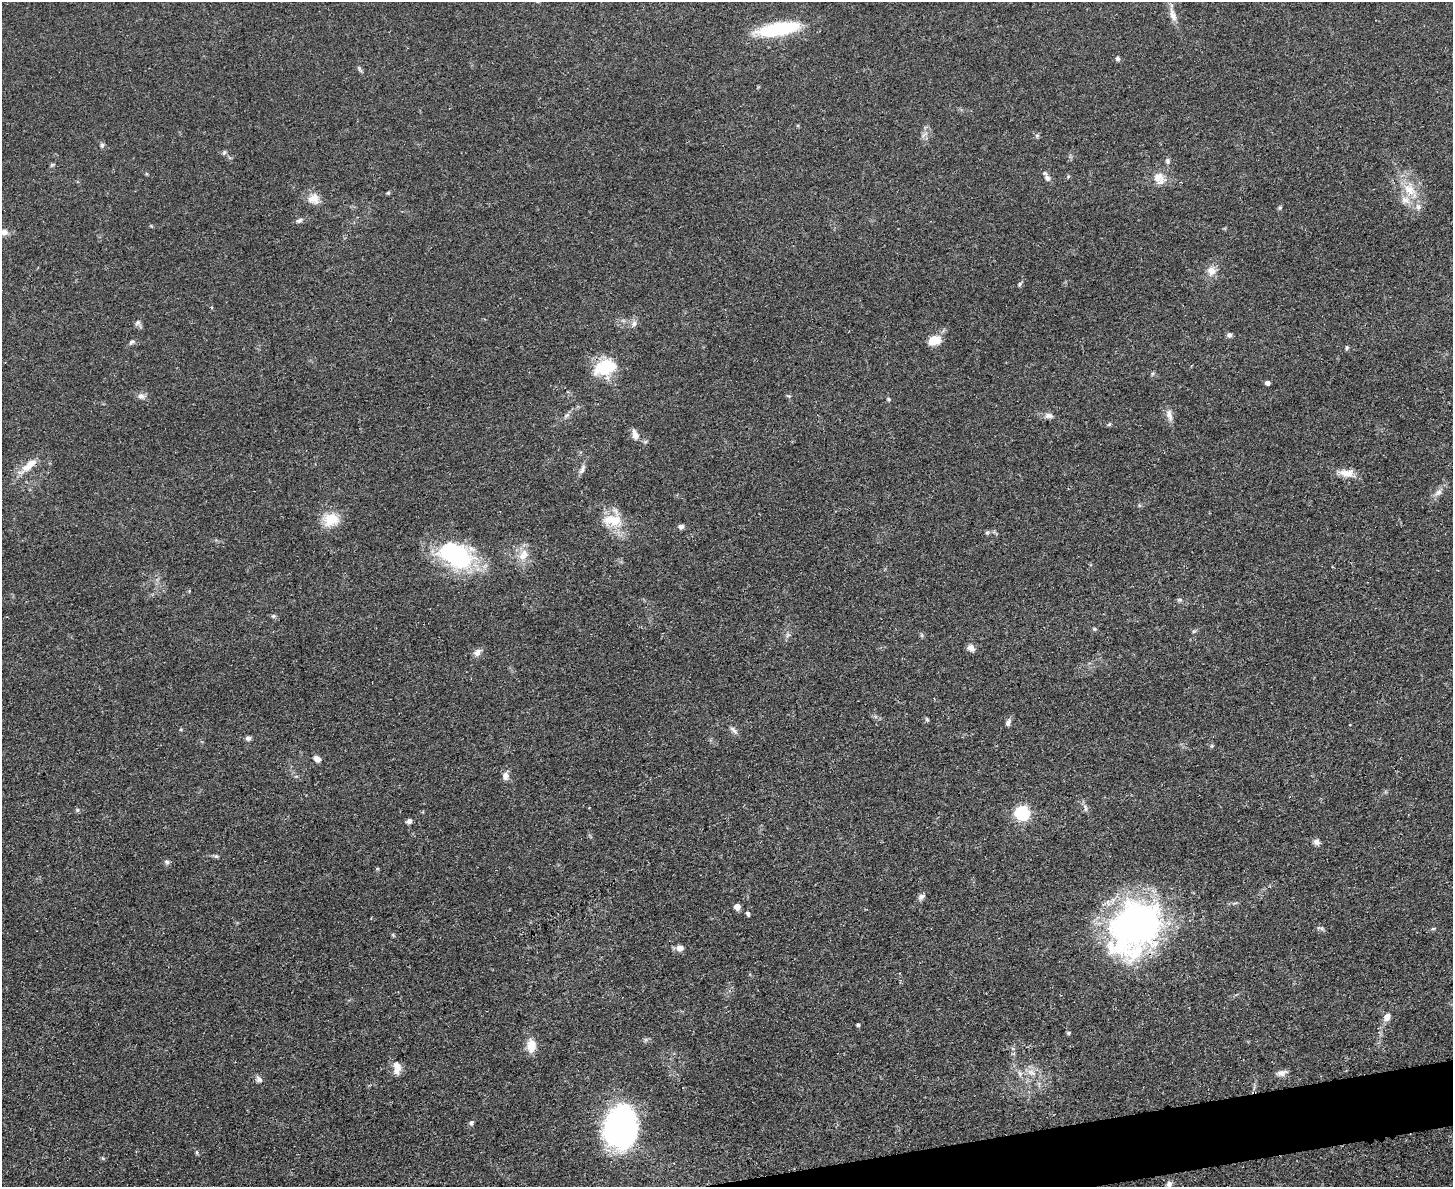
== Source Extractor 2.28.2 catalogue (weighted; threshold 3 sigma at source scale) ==
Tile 5 of 3 x 4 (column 2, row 2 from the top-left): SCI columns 1594-3044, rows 2385-3569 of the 4749 x 4767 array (HDU 1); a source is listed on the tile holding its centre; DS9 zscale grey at full resolution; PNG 1455 x 1189 px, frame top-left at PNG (2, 2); no overlay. Shown black and unused: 2% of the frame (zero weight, under 3 of 4 exposures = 2% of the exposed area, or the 3 px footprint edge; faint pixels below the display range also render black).
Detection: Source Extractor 2.28.2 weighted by HDU 2 'WHT'; one run over the whole footprint, this tile lists its part. Background 0.0461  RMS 0.0053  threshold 0.0236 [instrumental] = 3 sigma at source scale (4.5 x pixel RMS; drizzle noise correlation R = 1.50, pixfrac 1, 0.05/0.05 arcsec/px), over >= 5 px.
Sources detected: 86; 1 inside a brighter object's white glare — not listed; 2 inside a brighter listed object's ellipse — not listed separately; the other 83 listed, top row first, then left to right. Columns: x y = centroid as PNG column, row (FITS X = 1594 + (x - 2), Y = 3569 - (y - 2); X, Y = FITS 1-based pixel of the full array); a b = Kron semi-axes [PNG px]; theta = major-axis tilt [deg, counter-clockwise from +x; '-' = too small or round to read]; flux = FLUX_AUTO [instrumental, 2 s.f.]
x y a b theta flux
1173 15 22 7 -71 4.4
779 29 45 13 10 38
1118 59 7 5 89 0.87
1037 135 6 4 0 0.85
102 145 6 5 - 1.1
224 152 6 5 - 0.88
1168 161 8 6 -76 1.3
52 165 6 4 19 0.64
1068 177 5 4 - 0.59
1158 177 15 13 29 5.9
1047 178 9 6 -55 2.1
1409 190 19 12 -45 9.5
388 193 5 4 - 0.65
314 198 15 14 - 5.4
1418 207 7 6 - 1.8
1280 208 6 4 1 0.66
299 220 9 5 36 1.3
4 232 8 7 - 2.6
1211 271 11 11 - 4.3
1020 284 6 5 - 0.86
138 322 8 6 47 1.5
634 323 9 6 79 2
1229 335 6 6 - 1.5
934 340 12 9 13 9.7
131 342 8 5 28 1.1
1347 347 6 4 89 0.92
606 364 33 19 27 19
1268 383 4 4 - 2.2
141 396 11 7 -6 2.2
889 399 5 4 - 0.84
567 415 9 5 28 1.5
1049 415 12 7 -8 2.4
1169 415 17 7 -73 3.2
1109 424 6 4 45 0.74
635 435 14 8 -70 3.1
29 465 24 9 41 7.3
582 470 14 5 67 2.1
1347 473 19 10 -2 5.8
1438 492 11 7 39 2.8
331 519 12 10 21 15
610 519 24 17 -13 13
681 527 6 5 - 1.6
987 533 6 4 1 0.83
456 555 43 26 -26 57
523 556 13 10 28 5.5
1180 600 6 4 -19 0.8
273 616 6 5 - 0.89
1194 631 6 4 18 0.7
971 647 9 7 -36 2.6
477 652 11 7 54 2.7
927 719 6 4 -45 0.74
1008 722 9 5 68 1.8
733 729 12 5 -35 1.7
248 738 6 6 - 1.6
317 759 8 6 -35 2.8
506 776 11 8 82 2.7
1085 808 11 4 -81 1.3
77 810 6 4 72 0.71
1022 813 6 6 - 88
409 821 6 5 - 1.7
1316 842 9 8 - 1.9
216 856 6 5 - 0.87
167 862 6 6 - 1.1
377 869 5 3 - 0.54
922 896 9 6 28 1.7
737 907 5 5 - 4.6
748 913 5 4 - 1.6
1135 926 49 39 51 230
1321 928 12 3 -11 0.98
1433 929 6 3 19 0.6
680 948 7 7 - 3.4
1387 1017 11 8 62 3.1
858 1025 4 4 - 0.88
1068 1033 5 4 - 0.73
531 1046 18 10 89 6.5
397 1070 14 9 63 3.6
1031 1072 13 5 -30 3
1282 1073 13 7 12 2.8
259 1079 11 7 -48 1.8
471 1123 7 5 59 1.3
620 1128 33 23 82 170
197 1152 7 4 -82 0.77
1169 1184 8 7 - 2
Overlapping masked pixels (flux is a lower limit): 1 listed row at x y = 1135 926